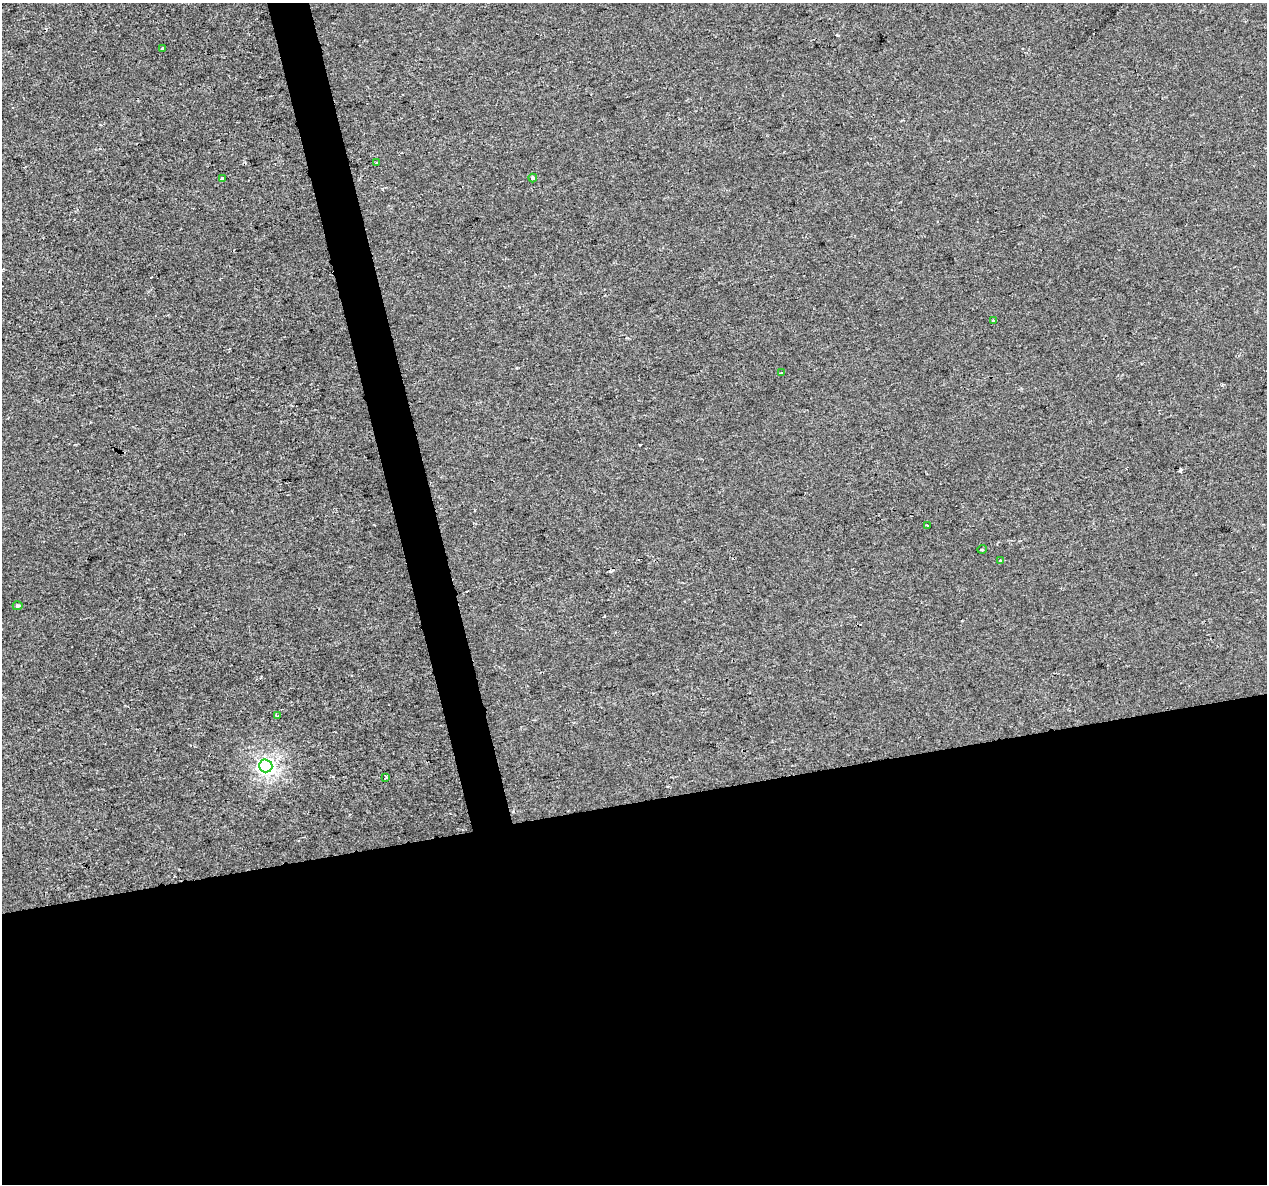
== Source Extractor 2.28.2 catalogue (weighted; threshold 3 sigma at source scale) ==
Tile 15 of 4 x 4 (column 3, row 4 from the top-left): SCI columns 2533-3797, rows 90-1271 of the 5063 x 4856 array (HDU 1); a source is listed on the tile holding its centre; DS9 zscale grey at full resolution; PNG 1269 x 1186 px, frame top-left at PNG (2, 3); each listed source drawn as its Kron ellipse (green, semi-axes under 4 px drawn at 4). Shown black and unused: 35% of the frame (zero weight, under 2 of 3 exposures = <1% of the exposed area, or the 3 px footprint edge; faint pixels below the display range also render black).
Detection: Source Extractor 2.28.2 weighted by HDU 2 'WHT'; one run over the whole footprint, this tile lists its part. Background -8.11e-05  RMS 0.0042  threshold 0.0191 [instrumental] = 3 sigma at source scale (4.5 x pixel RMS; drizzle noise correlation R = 1.50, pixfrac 1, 0.0396/0.0396 arcsec/px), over >= 5 px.
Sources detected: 20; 7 cosmic-ray / hot-pixel residue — neither listed nor drawn; the other 13 listed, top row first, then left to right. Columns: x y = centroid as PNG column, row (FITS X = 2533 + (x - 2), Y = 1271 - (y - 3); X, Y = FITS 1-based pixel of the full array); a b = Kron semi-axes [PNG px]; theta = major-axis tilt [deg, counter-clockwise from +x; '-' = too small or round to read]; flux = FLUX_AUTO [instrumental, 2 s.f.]
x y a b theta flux
163 49 3 3 - 1.1
377 163 3 3 - 0.83
222 178 4 3 - 3.3
533 178 4 3 - 1.7
993 321 4 2 - 0.38
781 373 3 2 - 0.79
927 525 3 2 - 0.61
982 549 5 3 - 0.38
1001 561 3 3 - 2.6
18 606 5 4 - 0.78
278 716 4 2 - 0.45
266 766 7 6 - 140
386 777 3 3 - 1.2
Unlisted compact peaks at least as high as the median listed source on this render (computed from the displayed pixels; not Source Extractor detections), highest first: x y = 837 35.